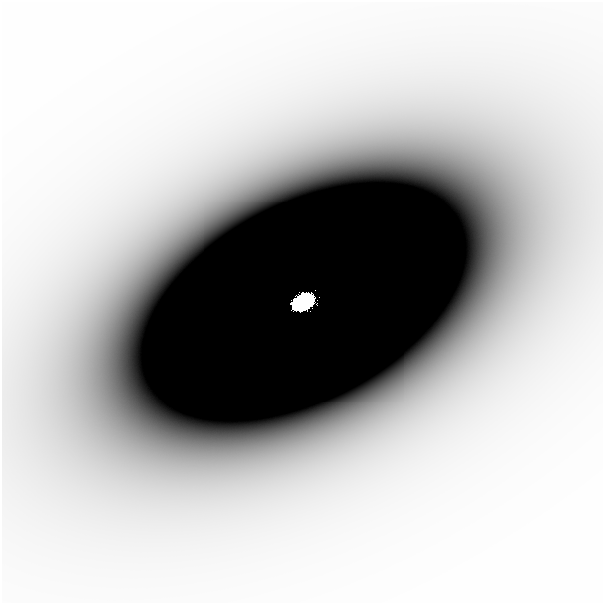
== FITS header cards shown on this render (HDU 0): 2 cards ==
NAXIS1  =                  601
NAXIS2  =                  601

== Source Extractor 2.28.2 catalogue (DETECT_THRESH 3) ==
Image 601 x 601 px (HDU 0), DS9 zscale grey, 1 PNG px = 1 image px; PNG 605 x 605 px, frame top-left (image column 1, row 601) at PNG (2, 2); no overlay
Background -6.36e-11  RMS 1.8e-11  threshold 5.55e-11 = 3 sigma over >= 5 px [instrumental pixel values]
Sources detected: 3; all 3 listed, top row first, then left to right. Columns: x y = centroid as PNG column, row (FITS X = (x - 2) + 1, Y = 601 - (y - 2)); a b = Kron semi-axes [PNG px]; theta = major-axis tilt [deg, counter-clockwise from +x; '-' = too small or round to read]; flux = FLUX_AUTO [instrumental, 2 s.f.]
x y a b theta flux
302 158 74 30 7 2.4e-07
130 297 27 21 62 3.9e-08
303 302 15 10 26 2.0e+01